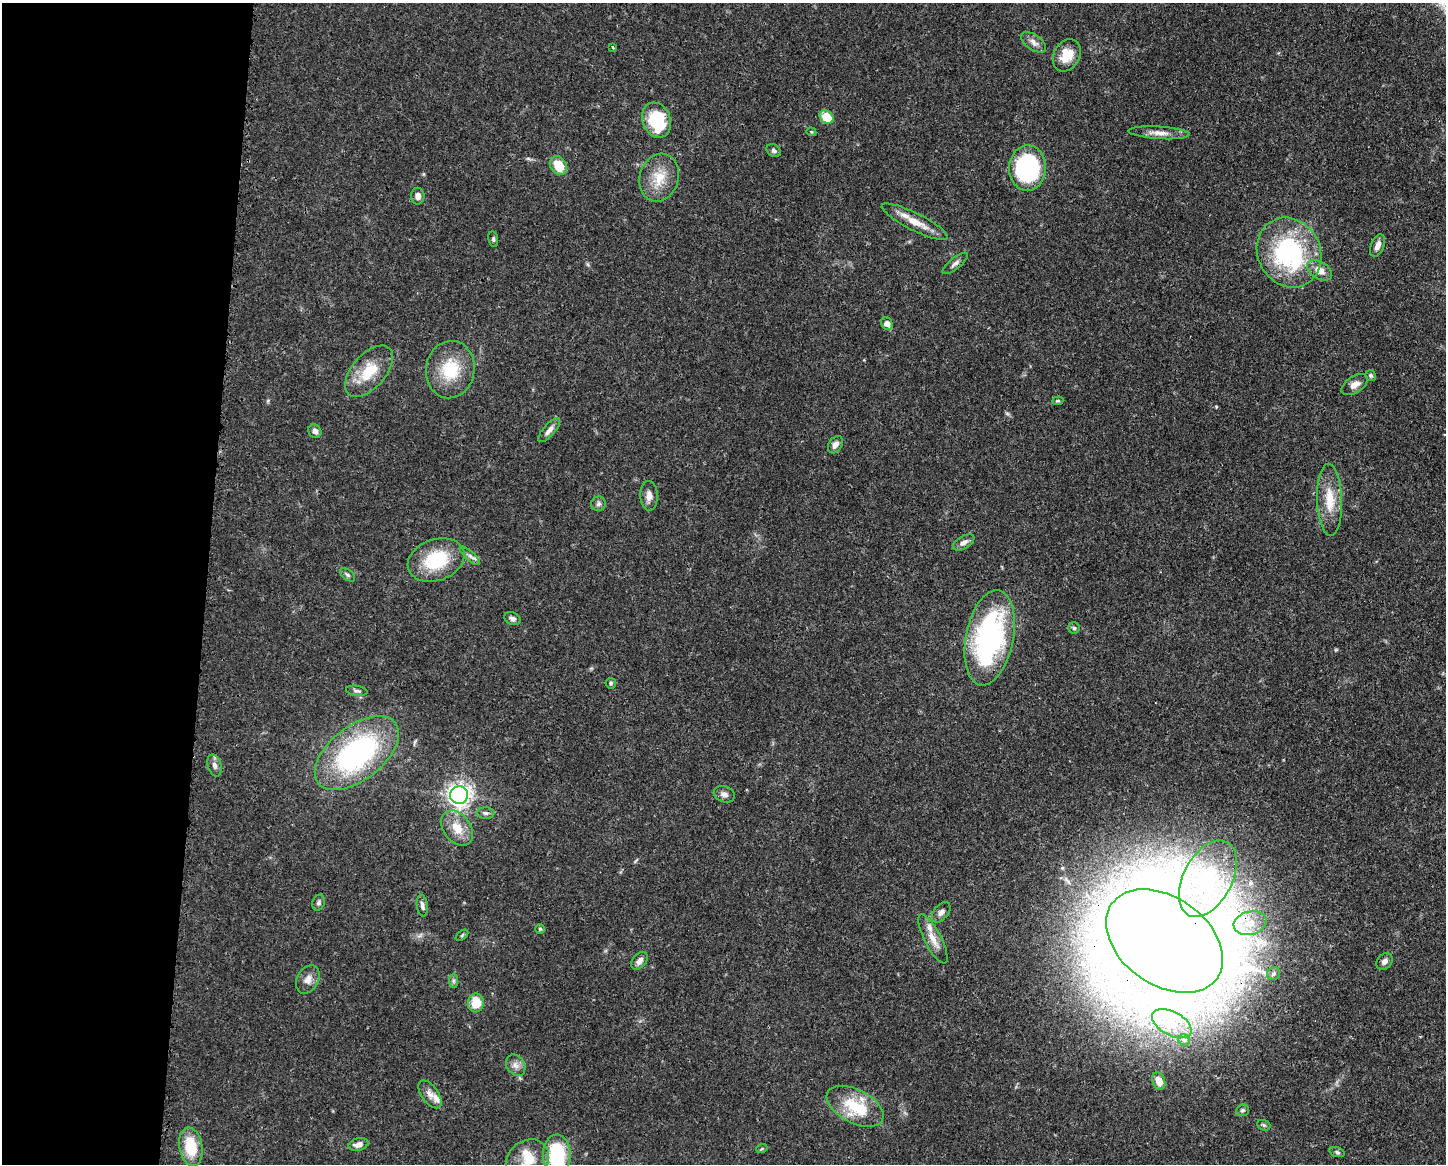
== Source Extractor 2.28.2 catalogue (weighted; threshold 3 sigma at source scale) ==
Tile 4 of 3 x 4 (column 1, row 2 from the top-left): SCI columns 117-1560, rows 2323-3484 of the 4681 x 4647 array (HDU 1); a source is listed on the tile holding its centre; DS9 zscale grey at full resolution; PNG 1448 x 1166 px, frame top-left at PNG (2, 3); each listed source drawn as its Kron ellipse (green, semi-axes under 4 px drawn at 4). Shown black and unused: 14% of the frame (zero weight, under 3 of 4 exposures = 1% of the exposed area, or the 3 px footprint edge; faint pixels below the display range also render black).
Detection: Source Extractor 2.28.2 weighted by HDU 2 'WHT'; one run over the whole footprint, this tile lists its part. Background 0.0413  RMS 0.0028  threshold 0.0125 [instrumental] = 3 sigma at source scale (4.5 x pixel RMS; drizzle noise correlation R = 1.50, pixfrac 1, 0.05/0.05 arcsec/px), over >= 5 px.
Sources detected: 80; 1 too faint to see at this stretch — neither listed nor drawn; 5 inside a brighter listed object's ellipse — not listed separately; the other 74 listed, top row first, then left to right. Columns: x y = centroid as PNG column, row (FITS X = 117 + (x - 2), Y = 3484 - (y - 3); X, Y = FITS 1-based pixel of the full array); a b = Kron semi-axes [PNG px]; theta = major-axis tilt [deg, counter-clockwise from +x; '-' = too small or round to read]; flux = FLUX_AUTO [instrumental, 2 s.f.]
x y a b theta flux
1034 42 14 7 -35 1.6
612 47 4 3 - 0.34
1067 55 17 13 61 6
826 117 7 6 - 9
657 120 18 14 -70 15
811 132 5 4 - 0.28
1159 133 31 6 -3 2.6
774 151 8 5 -33 0.7
559 166 10 7 -56 6
1028 168 23 18 88 33
659 178 24 19 72 6.9
418 196 8 6 -89 1.4
915 222 36 8 -26 4.9
493 239 8 5 -81 0.51
1377 246 12 6 68 1.6
1289 253 36 31 -62 41
955 263 15 5 39 1.1
1319 270 14 8 -31 2.9
887 324 6 5 - 2
450 370 29 24 81 12
369 371 31 17 49 9
1371 375 5 5 - 0.53
1355 385 14 8 33 2.2
1058 401 5 4 - 0.36
549 430 15 6 48 1.6
315 431 7 6 - 1.2
835 445 9 6 57 1.4
649 496 15 9 -87 1.9
1330 500 36 12 -88 7.5
598 504 7 7 - 0.86
964 542 12 6 29 1.4
470 556 12 4 -42 1
436 560 29 20 20 16
347 575 9 5 -38 0.65
513 619 8 6 -22 0.96
1074 628 5 5 - 0.45
990 638 48 24 79 60
611 683 5 5 - 0.48
357 691 11 5 -9 0.73
357 753 49 27 38 57
215 765 11 7 -74 1.3
724 794 11 8 -19 1.2
459 795 9 8 - 150
486 813 9 6 -2 0.77
457 828 19 13 -53 5.1
1208 879 41 24 62 23
319 903 8 6 71 0.71
422 906 11 5 -82 0.97
941 912 12 7 50 1.3
1250 923 17 11 15 5.5
540 929 4 4 - 0.36
462 935 7 4 38 0.4
933 939 27 8 -62 3.5
1164 941 64 44 -35 1300
639 961 10 6 50 1.5
1384 961 9 7 48 1.2
1273 974 7 6 - 0.73
308 980 15 10 61 2.2
453 981 7 4 -90 0.55
476 1003 9 8 - 5.1
1172 1024 21 12 -28 6.7
1184 1040 5 5 - 0.49
516 1065 11 8 -54 1.6
1159 1081 9 6 -70 2.9
430 1094 16 8 -55 2
855 1106 31 16 -27 11
1242 1110 6 5 - 0.58
1264 1125 7 5 -21 0.48
358 1145 10 6 13 1.7
191 1147 19 11 -80 9.6
762 1148 6 3 21 0.33
1337 1152 8 4 -17 0.55
557 1155 20 14 -89 17
527 1160 23 19 38 6
Overlapping masked pixels (flux is a lower limit): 2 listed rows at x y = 1250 923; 1164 941
Isophote crosses this tile's border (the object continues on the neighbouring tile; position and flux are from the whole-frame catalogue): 2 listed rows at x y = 557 1155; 527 1160